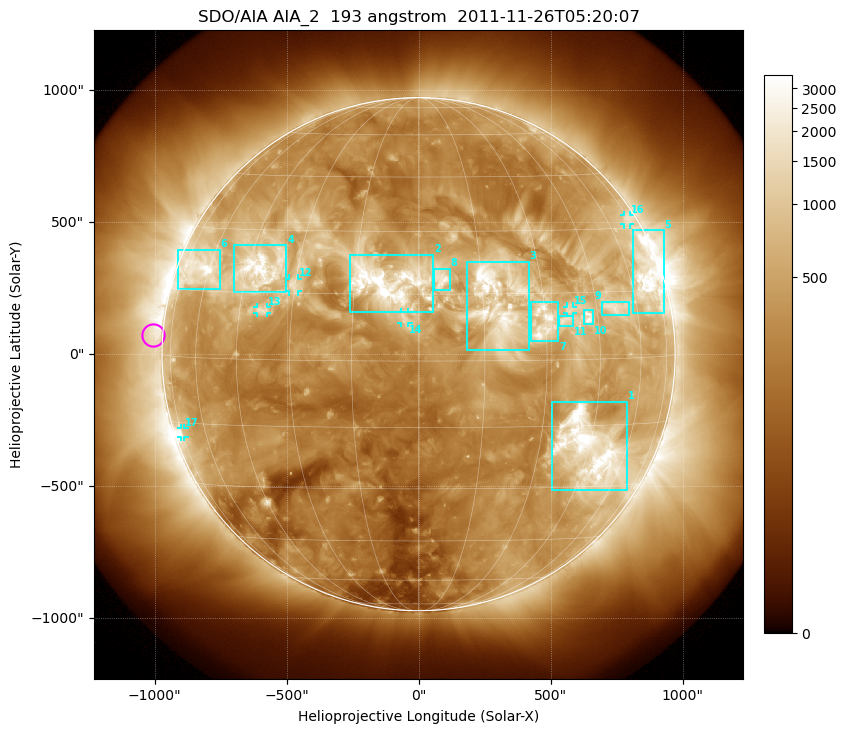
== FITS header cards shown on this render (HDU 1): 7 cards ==
TELESCOP= 'SDO/AIA'
INSTRUME= 'AIA_2'
WAVELNTH=                  193
WAVEUNIT= 'angstrom'
DATE-OBS= '2011-11-26T05:20:07.84'
CTYPE1  = 'HPLN-TAN'
CTYPE2  = 'HPLT-TAN'

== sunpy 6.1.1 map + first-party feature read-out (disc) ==
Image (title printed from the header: SDO/AIA AIA_2  193 angstrom  2011-11-26T05:20:07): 1024 x 1024 px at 2.4 arcsec/px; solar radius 972 arcsec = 405 px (full disc in frame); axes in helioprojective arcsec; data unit not stated in the header (colour bar unlabelled)
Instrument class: DISC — disc imager (sunpy class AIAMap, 193 A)
Bright regions (active regions / flare kernels): reference = the median radial profile (limb darkening/brightening removed); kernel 9 px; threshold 5 sigma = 952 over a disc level ~318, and >= 1.15x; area >= 12 px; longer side >= 10 px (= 24 arcsec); searched inside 0.97 R_sun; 17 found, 17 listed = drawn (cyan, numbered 1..; 6 of them under ~33 arcsec drawn as corner ticks so the feature stays visible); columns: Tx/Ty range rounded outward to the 5 arcsec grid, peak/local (2 s.f.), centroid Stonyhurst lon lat
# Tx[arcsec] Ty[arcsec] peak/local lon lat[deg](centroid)
1 505..790 -515..-180 13 +46 -21
2 -260..55 155..380 13 -7 +18
3 180..420 15..350 9.8 +18 +14
4 -700..-500 235..415 11 -41 +21
5 810..930 155..470 9.9 +69 +18
6 -910..-750 245..395 11 -64 +20
7 425..530 50..200 9.5 +30 +8
8 55..120 245..325 5.8 +5 +19
9 695..800 145..200 5.7 +51 +12
10 625..665 110..165 7.6 +42 +9
11 530..585 105..150 6.2 +35 +9
12 -490..-455 235..285 6.2 -30 +17
13 -615..-570 155..180 4.8 -38 +11
14 -65..-35 115..160 5.3 -3 +10
15 565..585 155..180 4.6 +37 +11
16 780..805 490..525 3.6 +73 +32
17 -900..-885 -315..-280 4.9 -74 -17
Off-limb structures (1.02-1.3 R_sun): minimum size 162 px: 2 found; the strongest spans PA ~40..130 deg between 1.02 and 1.3 R_sun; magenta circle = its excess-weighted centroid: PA ~85 deg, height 1.04 R_sun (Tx ~-1005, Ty ~70 arcsec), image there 2.1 x the reference